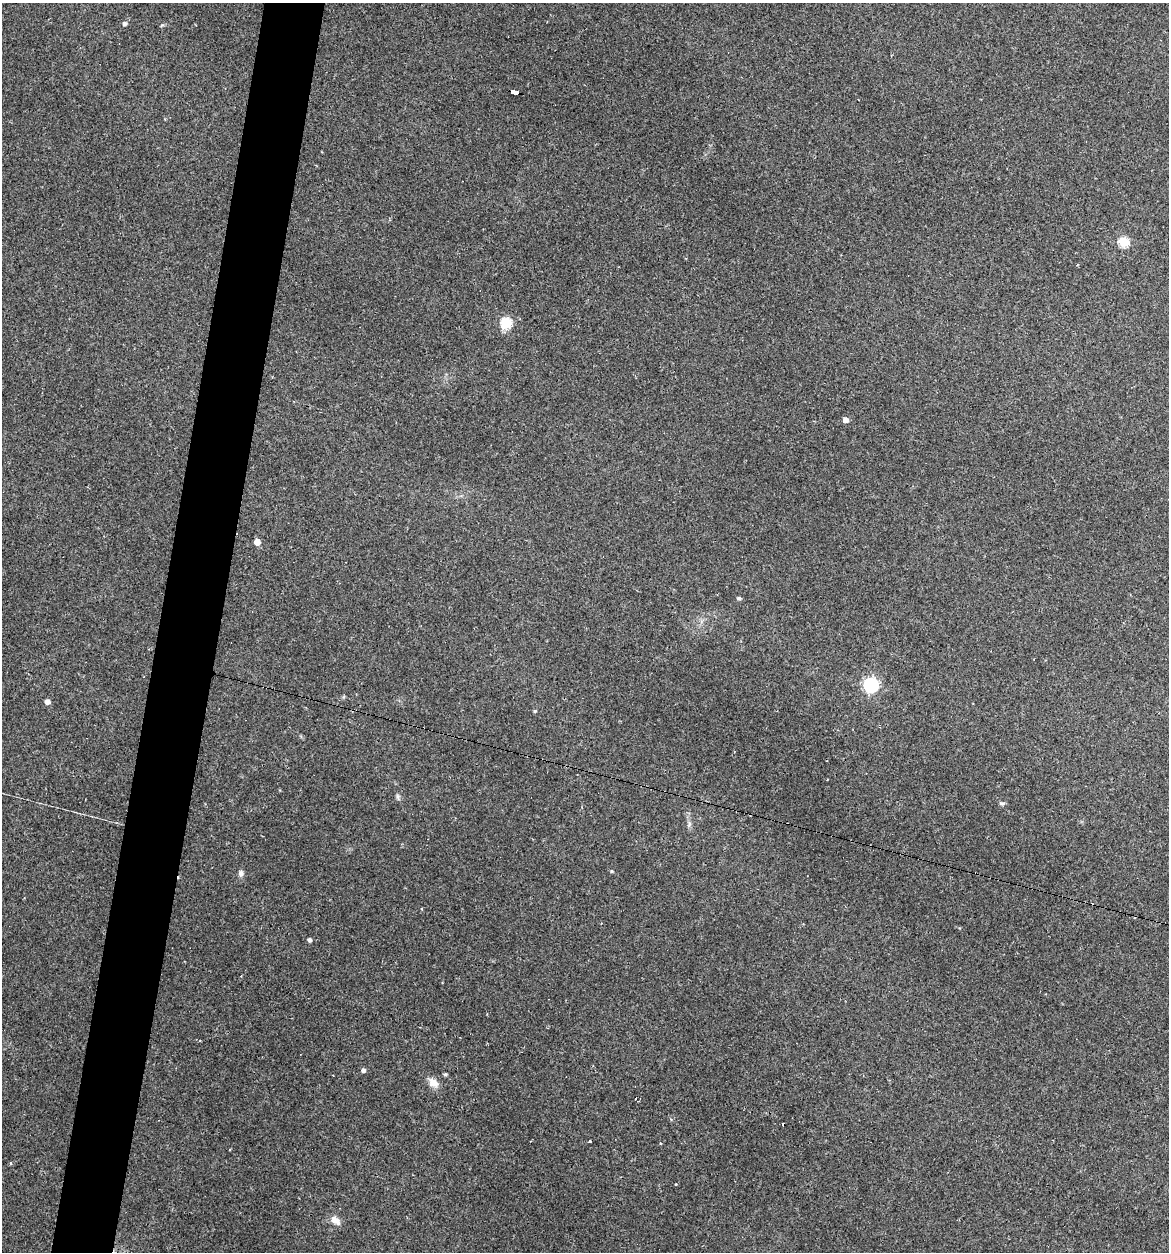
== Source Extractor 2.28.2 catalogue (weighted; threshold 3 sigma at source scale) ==
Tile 7 of 4 x 4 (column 3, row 2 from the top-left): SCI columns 2453-3619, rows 2503-3752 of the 5029 x 5032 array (HDU 1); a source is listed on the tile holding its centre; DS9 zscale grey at full resolution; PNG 1171 x 1254 px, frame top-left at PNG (2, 3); no overlay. Shown black and unused: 5% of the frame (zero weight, under 2 of 3 exposures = <1% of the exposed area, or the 3 px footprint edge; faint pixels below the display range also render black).
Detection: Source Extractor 2.28.2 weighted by HDU 2 'WHT'; one run over the whole footprint, this tile lists its part. Background 0.137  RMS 0.007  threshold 0.0314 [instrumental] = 3 sigma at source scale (4.5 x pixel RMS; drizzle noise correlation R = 1.50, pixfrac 1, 0.05/0.05 arcsec/px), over >= 5 px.
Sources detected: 26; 3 cosmic-ray / hot-pixel residue — not listed; the other 23 listed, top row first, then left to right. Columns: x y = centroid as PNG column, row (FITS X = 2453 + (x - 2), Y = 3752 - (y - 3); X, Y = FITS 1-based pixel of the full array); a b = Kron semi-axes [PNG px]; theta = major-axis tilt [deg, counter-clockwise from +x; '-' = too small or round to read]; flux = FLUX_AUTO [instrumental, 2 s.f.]
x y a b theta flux
124 23 5 4 - 2.1
515 92 9 4 -14 70
1124 242 5 5 - 48
506 323 6 5 - 55
845 420 4 4 - 6
257 542 5 4 - 8.8
739 598 5 4 - 1.4
871 685 6 6 - 150
47 702 5 4 - 4
535 711 5 4 - 0.89
398 797 9 5 -89 1.4
1002 803 9 4 0 1.2
689 824 7 5 61 1.6
612 871 5 4 - 0.84
241 873 8 7 - 2.3
309 940 4 4 - 2
363 1070 5 5 - 2.1
445 1074 4 4 - 1.1
433 1083 13 9 -39 6.3
590 1141 3 3 - 0.99
660 1144 3 3 - 0.74
11 1163 4 4 - 0.94
335 1220 13 8 -40 5.4
Overlapping masked pixels (flux is a lower limit): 1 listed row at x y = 515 92